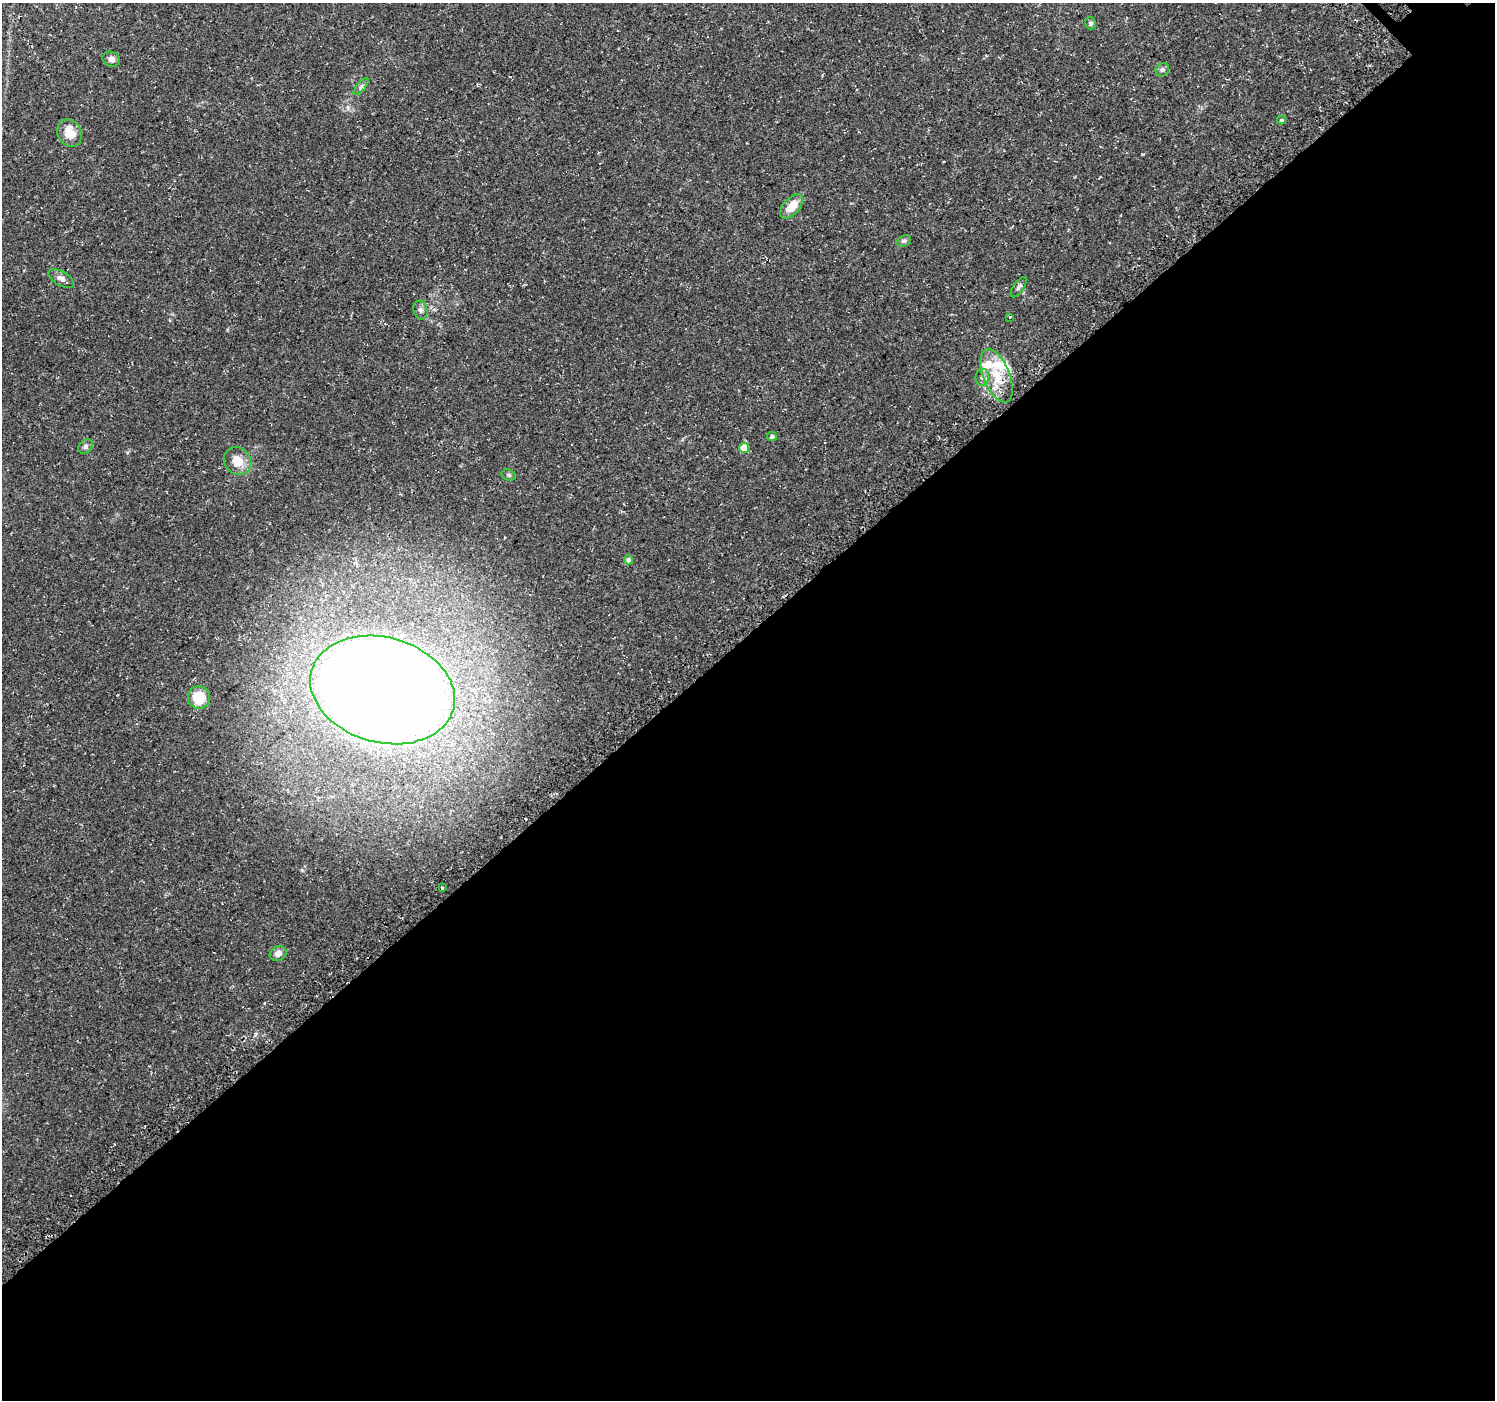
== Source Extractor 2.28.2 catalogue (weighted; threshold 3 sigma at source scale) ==
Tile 15 of 4 x 4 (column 3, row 4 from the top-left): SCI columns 3075-4567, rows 215-1612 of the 6110 x 6084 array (HDU 1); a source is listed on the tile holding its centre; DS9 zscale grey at full resolution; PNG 1497 x 1402 px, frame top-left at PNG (2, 3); each listed source drawn as its Kron ellipse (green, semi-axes under 4 px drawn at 4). Shown black and unused: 55% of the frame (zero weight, under 3 of 4 exposures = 5% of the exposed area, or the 3 px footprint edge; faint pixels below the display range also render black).
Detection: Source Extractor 2.28.2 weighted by HDU 2 'WHT'; one run over the whole footprint, this tile lists its part. Background 0.0834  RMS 0.0048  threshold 0.0217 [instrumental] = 3 sigma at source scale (4.5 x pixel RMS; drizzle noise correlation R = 1.50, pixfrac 1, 0.0396/0.0396 arcsec/px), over >= 5 px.
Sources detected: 26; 2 inside a brighter listed object's ellipse — not listed separately; the other 24 listed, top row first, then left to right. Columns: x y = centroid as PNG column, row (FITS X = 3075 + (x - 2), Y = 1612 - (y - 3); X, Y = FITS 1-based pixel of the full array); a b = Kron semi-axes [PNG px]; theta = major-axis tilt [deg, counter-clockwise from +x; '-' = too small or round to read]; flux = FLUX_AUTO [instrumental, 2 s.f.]
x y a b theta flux
1090 23 6 5 - 1
111 59 9 7 -20 2.4
1162 70 7 6 - 1.2
361 87 10 3 51 0.9
1281 120 4 3 - 0.76
69 133 14 11 -61 9.1
791 206 14 8 46 7.5
904 241 7 5 20 1
61 278 14 7 -31 2.4
1019 287 12 5 56 1.4
420 310 9 6 -75 1.5
1010 317 3 3 - 0.91
997 376 28 13 -68 13
982 377 8 6 89 1.9
772 436 5 4 - 1.4
85 446 8 6 46 1.4
744 448 5 5 - 10
237 461 15 13 -47 7.7
508 475 7 5 -20 0.91
628 560 4 4 - 1.4
383 690 73 52 -16 1400
199 697 11 11 - 12
442 888 3 3 - 1
278 953 9 7 31 3.3